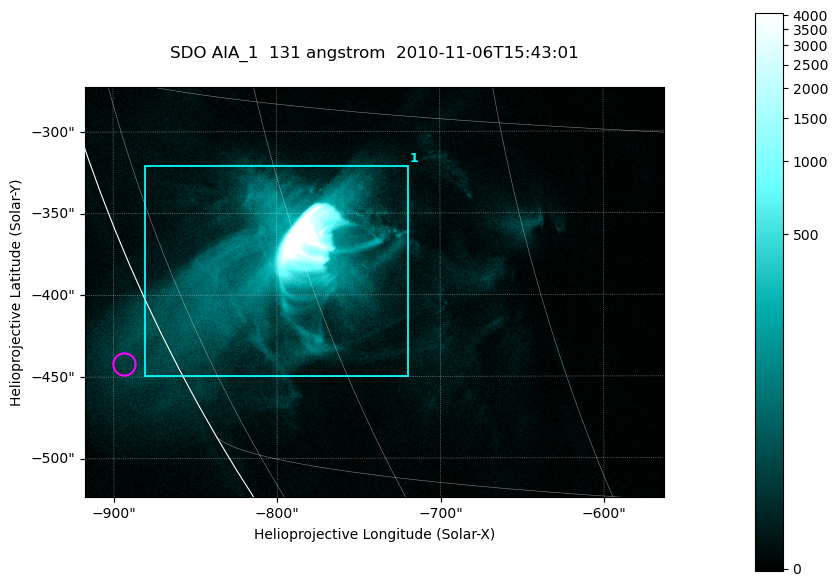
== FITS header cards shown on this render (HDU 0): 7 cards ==
TELESCOP= 'SDO     '           /
INSTRUME= 'AIA_1   '           /
WAVELNTH=                  131 /
WAVEUNIT= 'angstrom'           /
DATE-OBS= '2010-11-06T15:43:01.26' /
CTYPE1  = 'HPLN-TAN'           /
CTYPE2  = 'HPLT-TAN'           /

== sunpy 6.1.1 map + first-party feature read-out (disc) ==
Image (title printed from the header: SDO AIA_1  131 angstrom  2010-11-06T15:43:01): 590 x 417 px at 0.601 arcsec/px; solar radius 968 arcsec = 1612 px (partial field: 2.7% of the solar disc is inside the frame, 89% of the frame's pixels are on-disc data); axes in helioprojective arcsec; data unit not stated in the header (colour bar unlabelled)
Pointing: header CRPIX1/2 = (2045.07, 2040.72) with CRVAL1/2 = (0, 0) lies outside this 590 x 417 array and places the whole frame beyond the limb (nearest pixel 1.35 R_sun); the SolarSoft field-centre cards XCEN/YCEN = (-740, -398.3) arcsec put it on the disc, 766 arcsec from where CRPIX/CRVAL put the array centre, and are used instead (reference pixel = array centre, CRVAL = XCEN/YCEN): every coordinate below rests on XCEN/YCEN
Orientation: roll -0.139 deg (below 1 deg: not rotated)
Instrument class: DISC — disc imager (sunpy class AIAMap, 131 A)
Bright regions (active regions / flare kernels): reference = the on-disc median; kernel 5 px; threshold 5 sigma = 32.9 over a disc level ~6.08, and >= 1.15x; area >= 246 px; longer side >= 5 px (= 3 arcsec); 1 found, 1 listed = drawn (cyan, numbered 1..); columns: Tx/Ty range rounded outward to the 2 arcsec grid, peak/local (2 s.f.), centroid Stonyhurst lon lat
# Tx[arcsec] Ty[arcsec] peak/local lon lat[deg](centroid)
1 -882..-718 -450..-320 2041 -62 -22
Off-limb structures (1.02-1.3 R_sun): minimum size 123 px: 2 found; the strongest spans PA ~115..120 deg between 1.02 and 1.05 R_sun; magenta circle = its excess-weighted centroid (no pixel of it reaches 25% of the colour bar: the marked point is dim): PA ~115 deg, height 1.03 R_sun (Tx ~-894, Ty ~-442 arcsec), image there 2.4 x the reference